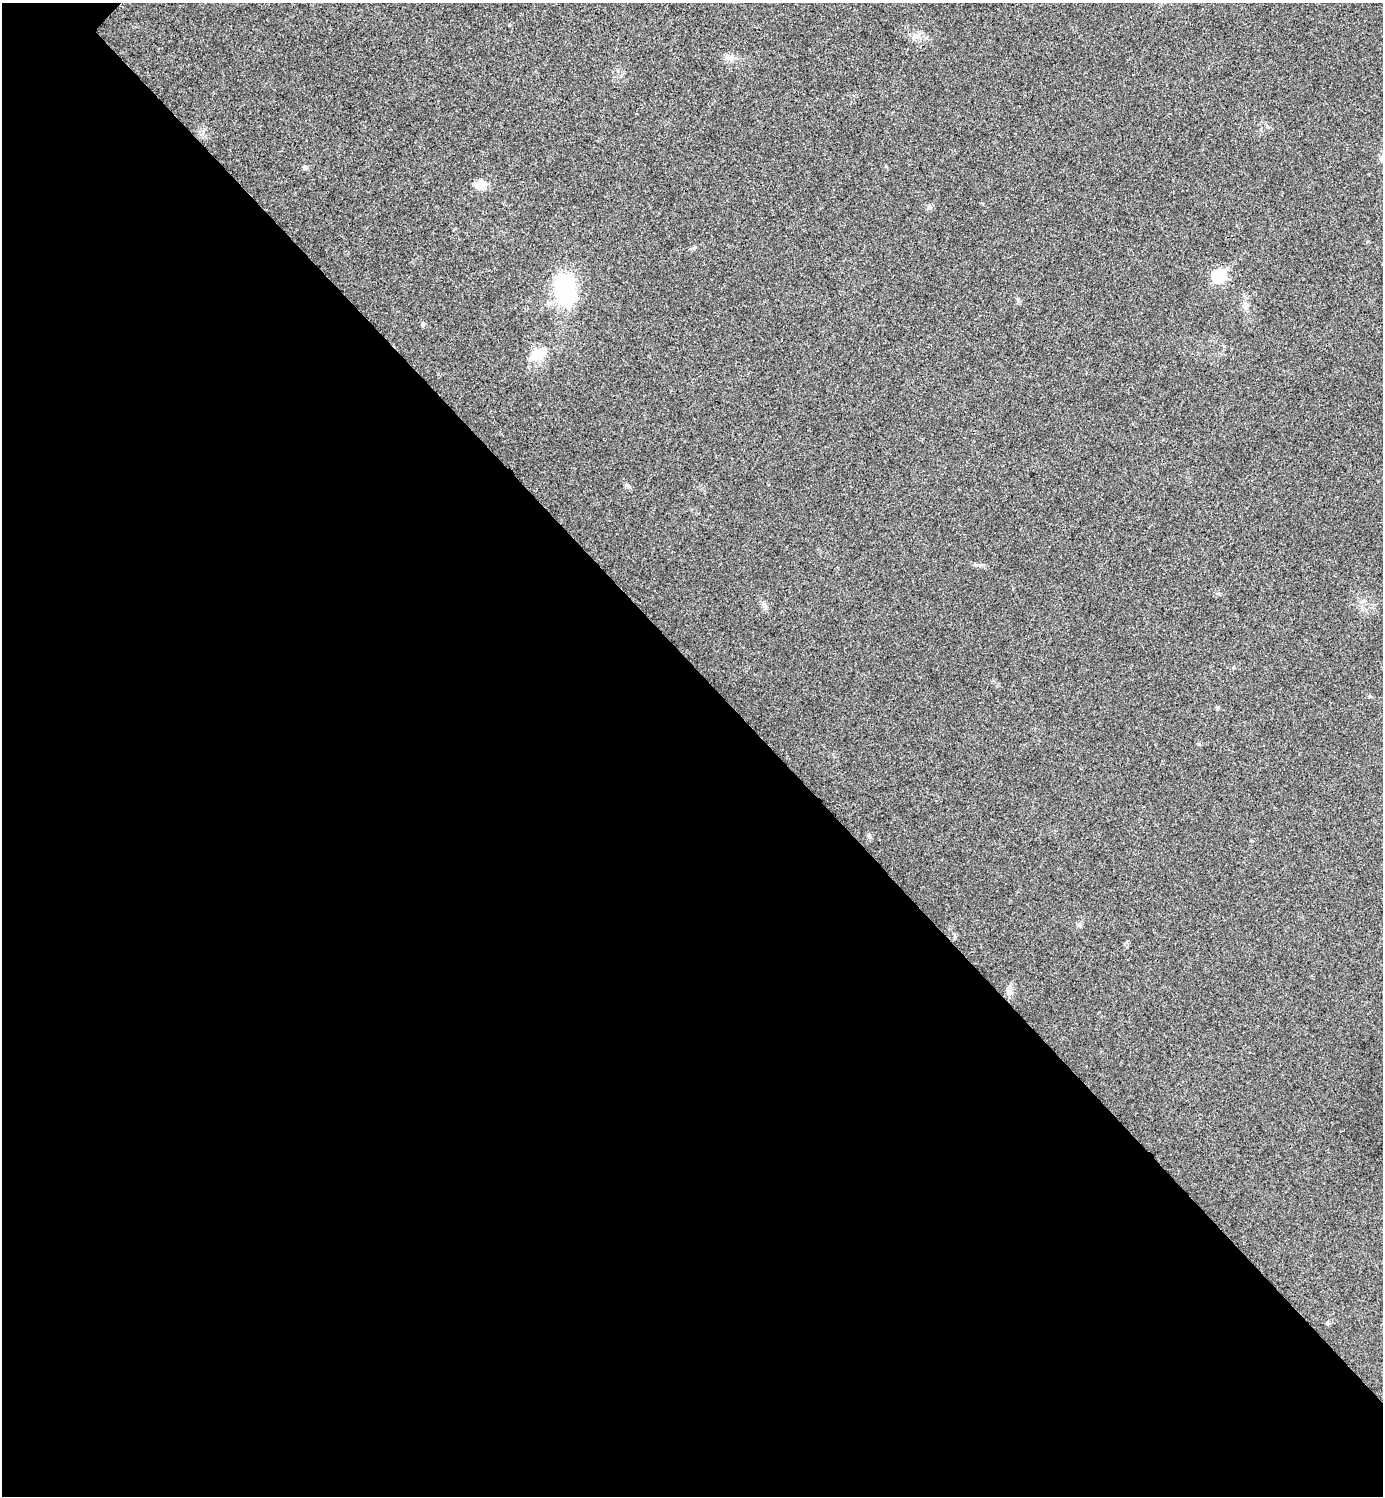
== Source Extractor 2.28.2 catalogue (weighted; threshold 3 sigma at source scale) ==
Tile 14 of 4 x 4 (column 2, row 4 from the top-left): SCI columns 1540-2920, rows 7-1500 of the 5984 x 5984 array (HDU 1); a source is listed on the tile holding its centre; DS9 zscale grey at full resolution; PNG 1385 x 1498 px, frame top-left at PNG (2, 3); no overlay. Shown black and unused: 56% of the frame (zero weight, under 3 of 4 exposures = <1% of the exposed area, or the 3 px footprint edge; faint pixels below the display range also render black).
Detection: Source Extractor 2.28.2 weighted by HDU 2 'WHT'; one run over the whole footprint, this tile lists its part. Background 0.0194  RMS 0.0053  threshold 0.024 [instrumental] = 3 sigma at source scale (4.5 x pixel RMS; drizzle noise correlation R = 1.50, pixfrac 1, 0.05/0.05 arcsec/px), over >= 5 px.
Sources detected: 12; all 12 listed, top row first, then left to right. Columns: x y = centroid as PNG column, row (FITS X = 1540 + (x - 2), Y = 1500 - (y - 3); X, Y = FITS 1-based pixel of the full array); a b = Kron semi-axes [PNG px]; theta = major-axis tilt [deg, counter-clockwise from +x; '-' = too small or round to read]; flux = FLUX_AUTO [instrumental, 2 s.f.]
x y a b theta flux
917 36 9 7 29 2.5
305 167 6 5 - 1.1
481 185 11 9 -7 6.8
930 206 6 4 89 0.86
1219 276 7 6 - 47
565 289 32 20 -90 50
1245 304 9 4 -82 1.6
536 355 21 13 50 8.8
627 485 7 4 -45 0.91
978 565 11 2 0 1
1217 708 5 4 - 0.88
1199 744 5 4 - 0.65
Unlisted compact peaks at least as high as the median listed source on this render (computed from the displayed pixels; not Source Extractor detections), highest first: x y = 695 247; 423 324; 869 837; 731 58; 1079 925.